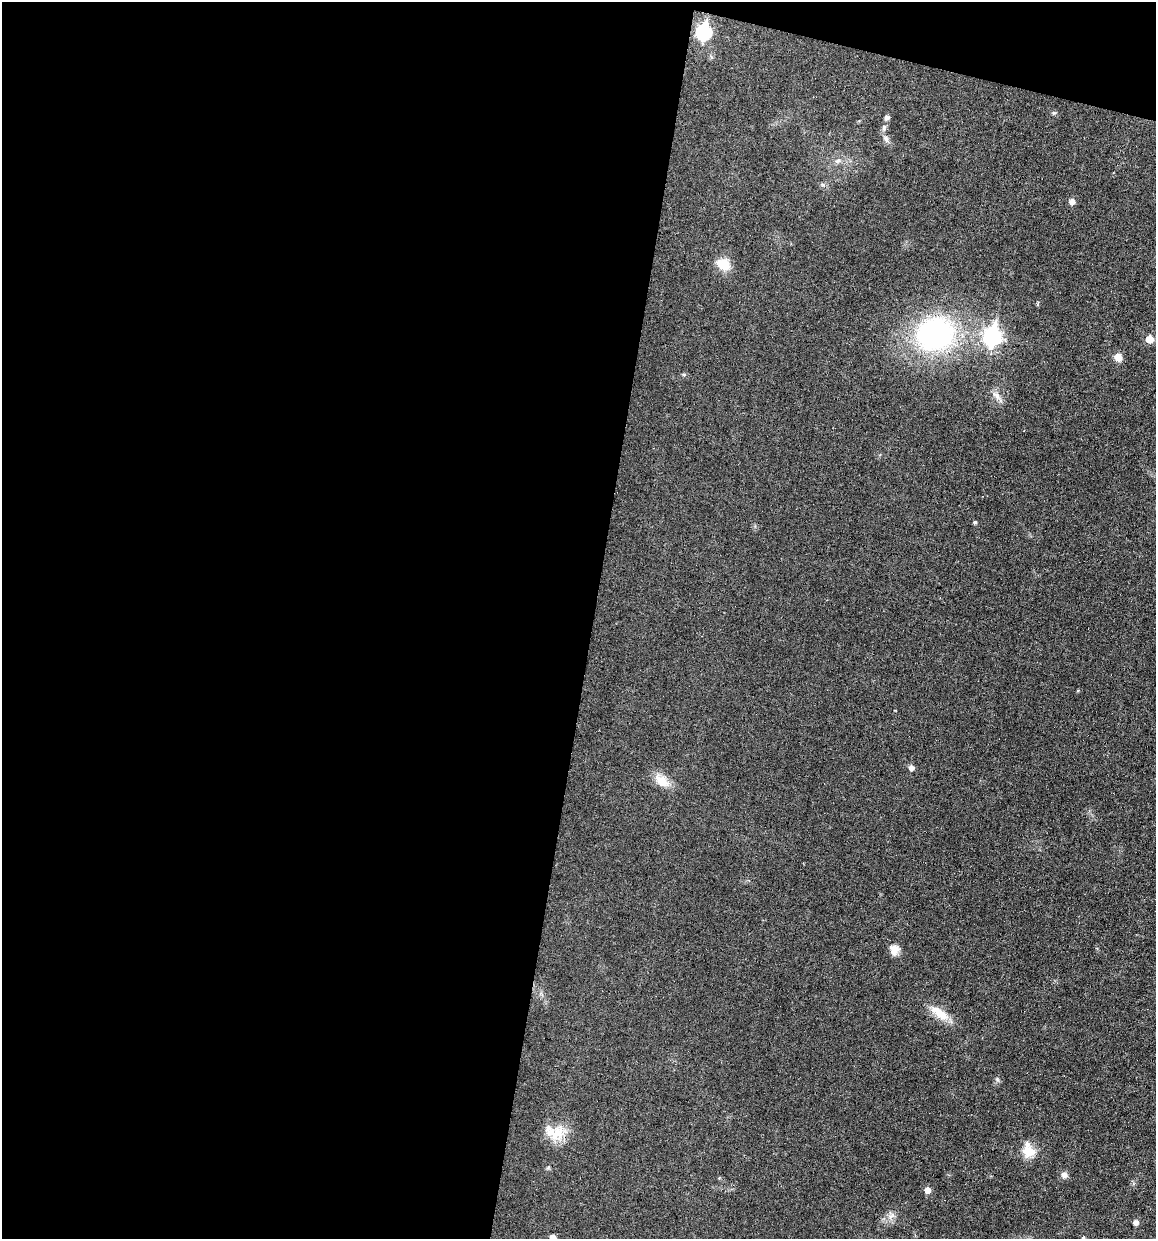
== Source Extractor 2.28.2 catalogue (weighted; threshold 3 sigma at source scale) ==
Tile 1 of 4 x 4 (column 1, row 1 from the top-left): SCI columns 117-1270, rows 3714-4950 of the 4970 x 4950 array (HDU 1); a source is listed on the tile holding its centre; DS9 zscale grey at full resolution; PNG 1158 x 1241 px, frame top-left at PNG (2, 2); no overlay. Shown black and unused: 53% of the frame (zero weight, under 3 of 6 exposures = <1% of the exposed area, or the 3 px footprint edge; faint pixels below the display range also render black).
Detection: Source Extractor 2.28.2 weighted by HDU 2 'WHT'; one run over the whole footprint, this tile lists its part. Background 0.0336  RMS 0.004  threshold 0.0165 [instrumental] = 3 sigma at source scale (4.09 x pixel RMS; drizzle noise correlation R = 1.36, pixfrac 0.8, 0.05/0.05 arcsec/px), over >= 5 px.
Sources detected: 27; all 27 listed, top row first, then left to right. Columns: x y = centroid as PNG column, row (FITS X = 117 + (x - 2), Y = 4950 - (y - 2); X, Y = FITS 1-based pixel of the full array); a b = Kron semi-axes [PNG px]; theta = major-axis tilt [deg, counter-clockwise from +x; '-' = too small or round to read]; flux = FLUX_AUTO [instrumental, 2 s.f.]
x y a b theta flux
704 32 8 7 - 61
1054 113 6 4 -18 0.51
887 117 5 5 - 1.4
884 127 8 5 74 1
886 139 11 7 -66 1.6
838 161 8 6 21 1.2
1072 201 5 5 - 2.3
724 265 14 11 -35 7.4
935 334 36 31 20 79
992 337 9 7 78 100
1149 339 6 5 - 5.6
1118 357 9 8 - 2.9
997 396 13 7 -52 2.3
975 522 4 4 - 0.59
911 768 5 5 - 1.8
662 781 24 13 -38 5.4
894 950 13 11 78 3
940 1013 30 11 -35 6.6
997 1079 6 5 - 0.61
555 1132 29 19 -9 8.9
1028 1150 19 13 -77 6
1064 1175 10 7 -30 1.5
927 1190 5 5 - 3
891 1216 13 5 49 1.7
1136 1222 5 5 - 1.8
552 1237 5 5 - 2.3
1083 1237 5 3 - 0.35
Isophote crosses this tile's border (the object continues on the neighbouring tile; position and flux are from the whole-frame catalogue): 1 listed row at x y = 552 1237